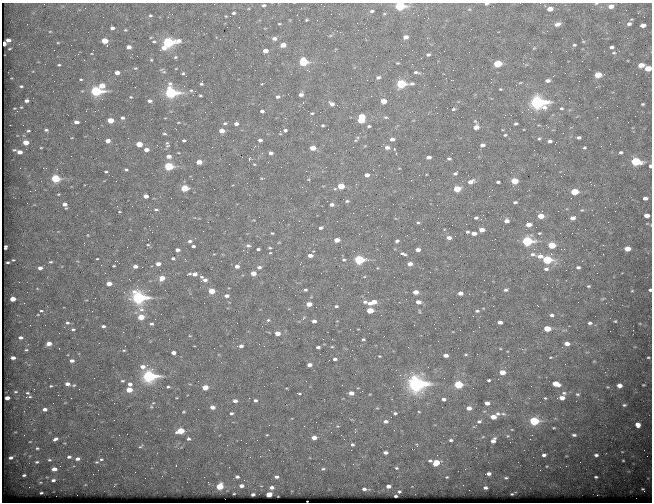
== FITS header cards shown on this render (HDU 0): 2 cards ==
NAXIS1  =                  650 / Width of table row in bytes
NAXIS2  =                  500 / Number of rows in table

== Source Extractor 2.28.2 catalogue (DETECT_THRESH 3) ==
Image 650 x 500 px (HDU 0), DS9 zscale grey, 1 PNG px = 1 image px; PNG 654 x 504 px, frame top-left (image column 1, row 500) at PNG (2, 3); no overlay
Background 649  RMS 3.5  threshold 10.4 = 3 sigma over >= 5 px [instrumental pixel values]
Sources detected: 445; all 445 listed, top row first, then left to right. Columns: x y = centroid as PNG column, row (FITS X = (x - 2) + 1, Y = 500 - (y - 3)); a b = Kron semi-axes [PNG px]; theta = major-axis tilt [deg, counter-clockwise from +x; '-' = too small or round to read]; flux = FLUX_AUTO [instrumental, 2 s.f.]
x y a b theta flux
540 3 2 2 - 340
596 3 4 3 - 210
44 4 2 2 - 86
486 4 4 3 - 380
264 5 6 5 - 450
400 6 6 4 4 21000
611 6 5 4 - 1500
550 9 5 4 - 1700
372 11 6 4 3 400
233 13 5 4 - 400
172 14 2 2 - 560
150 15 6 5 - 410
226 16 4 4 - 180
306 20 4 3 - 280
27 24 2 2 - 150
279 24 4 3 - 240
557 24 7 5 22 950
629 24 5 4 - 570
643 25 5 4 - 1400
112 28 5 5 - 740
471 29 3 2 - 170
125 30 5 4 - 300
50 31 4 3 - 170
547 31 2 2 - 160
330 36 6 3 20 260
151 37 5 3 - 200
406 37 5 4 - 1000
274 38 6 5 - 960
8 40 4 3 - 970
104 41 5 4 - 4200
154 41 6 4 -15 400
168 42 8 5 7 29000
58 43 5 3 - 210
4 44 3 3 - 430
283 45 5 4 - 2000
574 45 3 3 - 270
129 47 5 4 - 1200
612 47 4 3 - 540
164 48 6 5 - 1500
534 48 5 3 - 190
9 49 3 2 - 180
235 49 2 2 - 120
93 50 2 2 - 580
160 50 3 2 - 830
265 51 5 4 - 1700
614 53 5 3 - 240
78 54 3 3 - 170
428 54 4 3 - 430
175 57 5 4 - 310
421 58 2 2 - 120
151 60 5 4 - 250
265 60 3 2 - 250
582 61 2 2 - 140
303 62 5 5 - 14000
398 63 3 2 - 210
498 64 5 4 - 8800
59 65 4 3 - 320
641 65 5 4 - 2100
135 68 5 4 - 260
176 68 4 2 - 150
648 68 5 4 - 4000
161 69 6 4 25 290
164 72 6 3 -18 290
416 72 8 3 -10 420
117 73 5 4 - 1300
183 73 4 3 - 260
598 75 5 4 - 3900
186 76 3 2 - 250
553 76 3 2 - 180
378 77 5 4 - 510
81 79 4 3 - 270
451 80 2 2 - 970
54 81 2 2 - 110
548 81 5 3 - 740
201 83 5 3 - 390
520 83 4 2 - 170
262 84 4 2 - 160
401 84 7 4 3 17000
516 85 2 2 - 320
21 86 5 4 - 370
102 86 5 4 - 3000
500 89 3 2 - 190
191 90 5 4 - 290
96 91 6 5 - 26000
195 91 2 2 - 120
171 93 6 5 - 39000
301 94 4 4 - 870
200 95 3 2 - 240
131 97 4 4 - 220
278 97 5 4 - 510
26 101 5 4 - 720
149 101 4 3 - 740
383 101 5 4 - 2400
537 102 8 6 -6 60000
303 103 3 2 - 640
332 104 5 4 - 800
643 104 3 3 - 280
21 107 5 4 - 250
14 108 4 2 - 180
561 108 4 3 - 300
453 109 4 3 - 290
262 111 4 3 - 480
312 113 3 3 - 240
362 117 5 4 - 4500
386 117 5 3 - 270
122 118 5 4 - 590
285 118 3 2 - 410
110 120 5 4 - 3900
361 120 5 4 - 4900
76 122 6 4 -3 840
628 122 2 2 - 360
225 123 6 4 12 330
236 124 4 4 - 830
516 124 3 3 - 330
323 125 4 3 - 260
369 126 3 3 - 310
476 127 5 4 - 1800
98 128 2 2 - 140
46 130 7 5 -8 540
285 130 5 4 - 430
28 131 6 4 12 390
222 131 5 4 - 1800
164 134 5 3 - 280
505 135 3 3 - 260
579 137 4 3 - 550
128 138 2 2 - 93
392 139 4 3 - 800
539 139 4 4 - 280
184 140 3 3 - 280
260 140 4 3 - 640
108 141 5 4 - 1300
550 141 4 4 - 640
26 142 5 4 - 2700
139 144 5 4 - 3800
157 145 2 2 - 120
168 145 8 5 24 450
482 145 4 3 - 720
601 146 2 2 - 150
353 147 2 2 - 260
41 148 5 3 - 240
313 148 5 4 - 2300
387 148 6 5 - 840
584 148 4 4 - 310
14 150 4 3 - 260
146 150 5 4 - 1300
20 152 5 4 - 1500
559 152 2 2 - 500
621 152 5 4 - 460
271 153 4 3 - 740
396 154 2 2 - 160
169 156 5 4 - 1300
429 157 4 3 - 1000
249 159 3 2 - 4100
449 159 4 3 - 420
636 161 6 4 -3 17000
199 162 5 4 - 2500
254 164 4 2 - 180
168 166 5 4 - 14000
650 166 4 3 - 730
126 170 4 3 - 410
106 172 3 3 - 280
455 173 4 3 - 440
367 175 4 4 - 1000
55 178 5 4 - 13000
262 178 6 2 12 190
514 181 5 4 - 5100
471 182 9 5 23 1200
498 182 4 3 - 410
594 185 3 3 - 270
341 186 5 4 - 4700
185 188 5 4 - 6700
457 189 5 4 - 4700
574 192 5 4 - 6500
58 194 5 4 - 220
146 196 4 4 - 1300
489 196 3 2 - 190
645 198 4 3 - 890
327 201 2 2 - 250
347 201 5 4 - 350
515 202 4 3 - 360
65 204 6 5 - 1200
332 205 4 3 - 730
437 205 2 2 - 360
132 206 2 2 - 240
156 210 6 4 0 420
582 210 6 5 - 350
119 212 3 2 - 160
353 213 2 2 - 250
647 215 5 4 - 1700
541 216 5 4 - 2900
438 218 3 2 - 190
476 218 4 3 - 450
573 218 6 4 11 1200
506 221 5 4 - 1200
418 223 4 3 - 290
529 224 5 4 - 1600
452 225 2 2 - 160
321 228 4 3 - 510
482 230 5 4 - 1700
467 232 3 3 - 340
272 233 3 3 - 210
474 233 5 4 - 1300
539 233 5 3 - 280
359 234 2 2 - 130
88 235 5 3 - 200
195 238 2 2 - 350
449 238 5 4 - 1100
337 240 5 4 - 1700
190 241 5 4 - 490
397 241 4 3 - 490
527 241 6 5 - 25000
148 245 5 3 - 250
552 245 5 4 - 6500
603 245 2 2 - 1100
193 246 4 3 - 480
248 246 6 4 0 520
5 247 4 3 - 100
270 248 4 4 - 250
258 249 4 3 - 380
627 249 5 4 - 2600
177 250 4 3 - 940
418 250 5 4 - 1100
270 253 4 2 - 160
403 254 9 4 -20 560
533 254 8 6 -7 900
551 254 2 2 - 1500
603 254 2 2 - 110
310 256 4 3 - 1200
540 256 8 5 0 1400
173 258 5 4 - 400
97 259 3 2 - 180
13 260 3 2 - 200
344 260 5 4 - 290
359 260 6 4 3 20000
547 260 6 4 -5 14000
8 262 3 2 - 270
51 262 5 4 - 340
158 264 5 4 - 1200
410 264 5 4 - 1400
101 265 2 2 - 260
594 265 3 3 - 230
114 266 3 2 - 210
135 266 5 4 - 1100
237 266 4 4 - 1100
259 267 5 4 - 550
578 267 4 4 - 560
40 268 5 4 - 930
546 269 7 5 12 740
253 273 4 4 - 2000
189 274 5 2 - 280
195 274 5 4 - 950
202 277 4 3 - 330
162 278 5 5 - 2400
205 280 6 3 10 900
109 283 4 4 - 2400
588 286 4 3 - 270
305 290 3 3 - 340
506 290 6 4 13 520
650 290 3 3 - 410
212 291 5 4 - 3700
632 291 4 3 - 170
415 292 5 4 - 1900
460 293 4 4 - 1200
227 296 5 3 - 860
138 298 7 6 - 51000
13 299 4 4 - 2900
612 299 3 2 - 180
365 302 6 5 - 610
373 302 10 4 16 2600
418 302 5 4 - 1400
24 303 2 2 - 140
309 304 5 4 - 2300
336 306 4 3 - 320
538 306 3 2 - 540
370 310 5 4 - 4600
41 311 5 4 - 320
477 311 6 4 7 450
38 315 4 3 - 170
552 315 5 4 - 620
141 317 5 4 - 4400
268 320 5 4 - 350
314 321 4 3 - 760
615 321 3 2 - 210
500 322 4 4 - 930
67 323 6 5 - 520
590 323 5 4 - 540
151 324 4 4 - 460
30 325 3 2 - 190
103 326 5 4 - 520
479 327 2 2 - 110
547 328 5 4 - 5100
73 329 6 5 - 450
123 332 3 2 - 490
277 333 4 4 - 2000
190 336 4 2 - 150
20 338 4 3 - 610
332 339 2 2 - 520
363 339 3 3 - 320
49 344 5 4 - 1900
567 344 5 4 - 1600
125 346 2 2 - 140
241 346 8 4 4 800
264 346 2 2 - 120
318 347 4 3 - 560
332 347 4 3 - 200
408 347 2 2 - 130
500 348 5 3 - 210
26 350 3 3 - 230
124 350 5 4 - 310
173 353 4 3 - 1000
320 354 3 2 - 180
446 355 5 3 - 1100
466 355 6 3 8 290
379 356 3 3 - 190
551 357 4 2 - 200
648 357 3 2 - 200
13 358 4 3 - 920
335 359 4 3 - 570
72 361 5 4 - 950
594 361 5 3 - 180
309 365 4 3 - 1100
143 367 8 6 2 1500
502 372 5 4 - 2300
149 376 7 6 - 44000
489 380 3 3 - 330
122 381 6 4 11 370
67 384 5 4 - 990
130 384 6 5 - 1100
416 384 8 7 - 76000
458 384 5 4 - 13000
556 384 6 4 -15 3700
74 385 5 4 - 300
643 385 3 2 - 190
51 386 3 3 - 230
619 386 4 4 - 1600
168 387 4 3 - 360
205 387 5 4 - 3600
79 389 2 2 - 150
129 390 5 4 - 3900
16 392 3 2 - 190
27 393 3 2 - 250
299 393 5 3 - 250
351 393 5 4 - 1400
564 393 7 6 - 580
370 394 4 2 - 150
577 394 6 4 -1 370
58 395 2 2 - 450
26 397 2 2 - 130
30 397 4 3 - 200
7 398 4 3 - 1300
71 398 2 2 - 130
249 398 2 2 - 170
545 398 3 3 - 220
562 398 5 4 - 1700
444 399 4 3 - 620
255 400 4 4 - 470
235 401 5 4 - 860
540 402 2 2 - 97
487 403 4 4 - 1500
624 405 5 3 - 350
151 407 6 5 - 450
212 407 5 4 - 1300
469 408 5 4 - 1300
45 409 4 3 - 970
184 412 4 3 - 250
419 412 4 2 - 170
231 413 4 3 - 430
395 413 4 3 - 410
498 414 7 5 -10 670
503 414 6 5 - 440
493 417 5 4 - 2300
386 421 5 4 - 750
479 421 6 5 - 540
534 421 5 4 - 17000
637 425 5 4 - 1900
554 428 4 3 - 210
94 429 2 2 - 110
355 430 5 3 - 250
512 430 4 2 - 160
180 431 5 4 - 7000
24 435 2 2 - 90
267 435 4 2 - 160
341 435 2 2 - 170
574 435 5 3 - 470
508 436 5 5 - 300
483 437 5 3 - 190
314 438 4 4 - 1400
55 439 5 4 - 680
189 439 5 5 - 480
451 440 5 4 - 430
493 441 7 4 55 1400
510 442 2 2 - 340
352 444 3 3 - 420
417 445 5 3 - 220
141 446 7 3 38 310
37 448 4 3 - 300
412 449 2 2 - 180
386 453 4 3 - 750
544 455 4 3 - 630
596 455 4 3 - 530
260 456 2 2 - 1400
647 456 2 2 - 87
69 457 5 4 - 540
11 458 4 3 - 640
77 459 5 4 - 790
101 459 5 4 - 300
49 460 6 4 -3 360
623 460 3 2 - 190
430 461 5 4 - 460
37 462 5 4 - 380
97 462 4 3 - 250
436 463 6 4 28 4000
176 466 3 2 - 260
547 466 5 3 - 210
566 466 2 2 - 110
396 468 4 3 - 260
54 469 5 4 - 1600
323 469 4 3 - 260
135 472 2 2 - 140
93 474 2 2 - 290
488 474 6 4 3 1000
24 475 4 2 - 380
237 477 4 3 - 550
276 477 3 3 - 470
447 477 4 3 - 250
596 477 4 3 - 350
506 478 6 4 0 390
53 480 6 4 3 580
40 482 5 3 - 210
463 485 2 2 - 100
219 486 5 4 - 6100
241 486 4 3 - 1000
388 486 4 3 - 1100
271 487 4 3 - 770
485 488 4 3 - 620
364 489 4 3 - 580
643 489 4 2 - 220
399 491 3 3 - 290
41 493 3 2 - 300
234 494 3 2 - 160
253 494 4 3 - 570
269 494 5 4 - 3100
512 494 3 2 - 210
597 495 2 2 - 1900
396 496 3 2 - 310
At the frame edge (FLAGS 8, measured only in part): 8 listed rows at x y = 540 3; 596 3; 44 4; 486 4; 400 6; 648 68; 650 166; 650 290